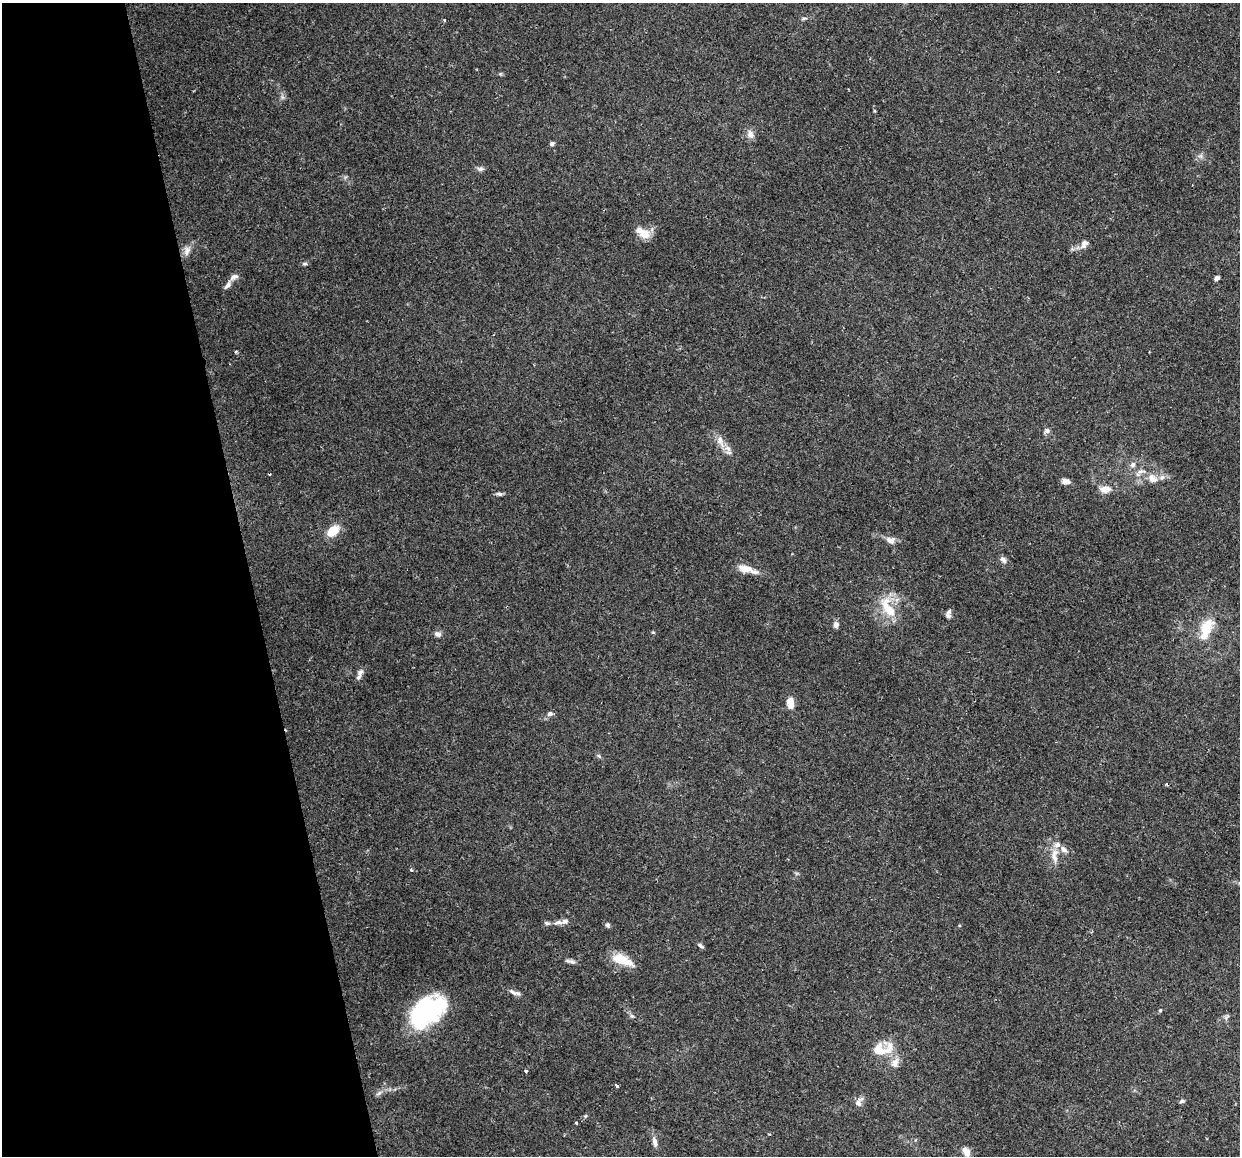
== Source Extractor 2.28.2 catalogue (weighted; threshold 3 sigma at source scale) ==
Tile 5 of 4 x 4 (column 1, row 2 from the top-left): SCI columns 1-1238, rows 2392-3545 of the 4950 x 4733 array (HDU 1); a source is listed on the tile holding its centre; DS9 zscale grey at full resolution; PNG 1242 x 1158 px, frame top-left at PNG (2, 3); no overlay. Shown black and unused: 20% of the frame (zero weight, under 2 of 3 exposures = <1% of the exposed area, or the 3 px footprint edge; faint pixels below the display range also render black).
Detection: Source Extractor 2.28.2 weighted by HDU 2 'WHT'; one run over the whole footprint, this tile lists its part. Background 0.15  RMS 0.0064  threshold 0.0286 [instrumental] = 3 sigma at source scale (4.5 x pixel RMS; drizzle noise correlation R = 1.50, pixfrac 1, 0.0396/0.0396 arcsec/px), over >= 5 px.
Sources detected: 74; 1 inside a brighter object's white glare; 2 cosmic-ray / hot-pixel residue — not listed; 10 inside a brighter listed object's ellipse — not listed separately; the other 61 listed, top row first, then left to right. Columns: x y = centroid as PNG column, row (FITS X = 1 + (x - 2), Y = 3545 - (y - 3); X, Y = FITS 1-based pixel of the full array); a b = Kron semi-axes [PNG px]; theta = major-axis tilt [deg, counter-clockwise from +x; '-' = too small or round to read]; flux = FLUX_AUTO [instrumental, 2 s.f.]
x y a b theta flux
804 18 9 4 5 1.2
445 20 3 3 - 1
500 74 5 4 - 0.78
282 97 6 5 - 1.4
875 111 5 3 - 0.62
750 134 13 9 -65 3.7
552 143 6 5 - 1.5
1200 156 6 6 - 1.9
480 169 9 7 -3 2
644 234 11 10 - 10
1084 244 12 8 62 3.6
187 251 14 9 75 4.4
305 264 6 5 - 1.2
234 277 13 7 33 3
1217 278 6 4 35 1.9
236 352 4 3 - 0.81
1047 431 8 6 20 1.9
720 441 21 9 -66 6.5
1133 465 8 7 - 2.4
1152 478 15 11 -37 6.9
1066 481 10 6 -13 3.7
1105 489 14 9 5 6.7
499 494 9 5 -9 1.7
333 531 11 8 40 16
890 540 11 9 -16 4.2
1003 560 11 7 -41 2.5
747 569 26 9 -15 9.1
888 608 31 12 -60 18
948 616 8 7 - 1.8
836 625 8 6 77 2.5
1206 629 29 14 68 18
653 632 5 4 - 0.79
438 634 9 7 -22 2.5
360 672 10 8 61 2.5
790 700 11 8 55 4.7
550 714 7 6 - 2.1
599 756 7 4 -45 1.1
1064 849 11 7 -39 3.6
1054 857 16 8 -68 5.7
411 870 4 3 - 0.98
558 923 16 6 6 3.4
608 925 7 6 - 1.3
701 946 9 4 -34 1.5
622 960 23 10 -23 16
570 961 15 5 -11 2.3
515 993 19 5 -21 2.8
1160 1010 5 4 - 0.84
426 1013 35 25 43 82
632 1016 6 5 - 1.2
1227 1017 10 4 67 1.3
881 1049 30 16 15 16
895 1063 14 10 72 5.4
526 1071 4 3 - 1.2
617 1086 4 3 - 1.4
379 1093 10 4 32 1.9
1182 1101 7 4 19 1.4
858 1103 9 8 - 3.3
585 1116 5 3 - 0.89
576 1123 3 3 - 0.96
655 1142 13 6 -79 3.4
966 1152 13 8 -61 4.4